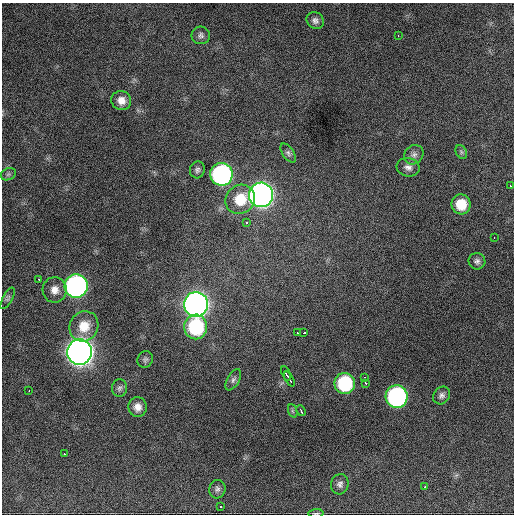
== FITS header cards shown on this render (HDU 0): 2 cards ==
NAXIS1  =                  512 / Axis length
NAXIS2  =                  512 / Axis length

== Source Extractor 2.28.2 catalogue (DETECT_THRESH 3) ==
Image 512 x 512 px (HDU 0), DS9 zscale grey, 1 PNG px = 1 image px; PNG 516 x 516 px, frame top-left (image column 1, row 512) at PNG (2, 3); each listed source drawn as its Kron ellipse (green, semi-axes under 4 px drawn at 4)
Background 1410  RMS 32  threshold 97.2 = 3 sigma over >= 5 px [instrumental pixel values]
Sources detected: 48; all 48 listed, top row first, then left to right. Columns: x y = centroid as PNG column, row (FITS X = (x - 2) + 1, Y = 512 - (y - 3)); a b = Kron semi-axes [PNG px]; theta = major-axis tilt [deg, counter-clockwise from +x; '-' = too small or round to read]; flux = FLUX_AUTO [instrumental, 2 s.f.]
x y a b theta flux
315 21 9 8 - 8.6e+03
201 35 9 9 - 7.7e+03
398 35 3 2 - 7.4e+03
121 101 10 9 - 1.9e+04
461 152 7 5 -60 4.4e+03
288 153 11 5 -55 6.3e+03
414 155 10 9 - 9.5e+03
408 167 11 9 -14 1.2e+04
197 170 8 7 - 6.6e+03
8 174 8 6 21 5.0e+03
221 174 11 11 - 5.4e+05
510 186 4 2 - 4.6e+03
261 195 12 12 - 1.6e+06
240 199 15 14 - 6.0e+04
461 204 10 9 - 4.9e+04
247 222 3 3 - 1.1e+04
494 238 3 2 - 3.2e+03
477 261 8 8 - 7.5e+03
39 280 3 2 - 5.2e+03
76 286 12 11 - 7.7e+05
55 290 12 12 - 2.0e+04
8 298 12 5 61 5.3e+03
196 304 12 12 - 1.8e+06
84 326 15 14 - 4.3e+04
196 327 12 11 - 1.8e+05
297 333 2 2 - 2.3e+03
304 333 3 2 - 8.4e+03
79 352 12 12 - 2.8e+06
145 359 8 7 - 6.1e+03
286 373 8 2 -68 1.4e+04
365 377 3 3 - 4.3e+03
289 379 8 2 -63 1.0e+04
233 380 12 6 60 7.3e+03
345 383 10 10 - 1.6e+05
366 383 3 3 - 7.7e+03
119 388 9 7 85 6.5e+03
29 390 3 2 - 5.7e+03
442 395 9 8 - 8.2e+03
397 397 11 11 - 4.7e+05
137 407 10 9 - 1.6e+04
293 411 7 4 -70 3.6e+03
301 411 5 3 - 8.6e+03
64 454 3 2 - 2.9e+03
340 484 10 8 74 8.9e+03
425 487 3 3 - 6.1e+03
217 489 9 8 - 7.8e+03
221 507 3 3 - 1.6e+04
316 513 7 2 2 2.8e+03
At the frame edge (FLAGS 8, measured only in part): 1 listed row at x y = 316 513